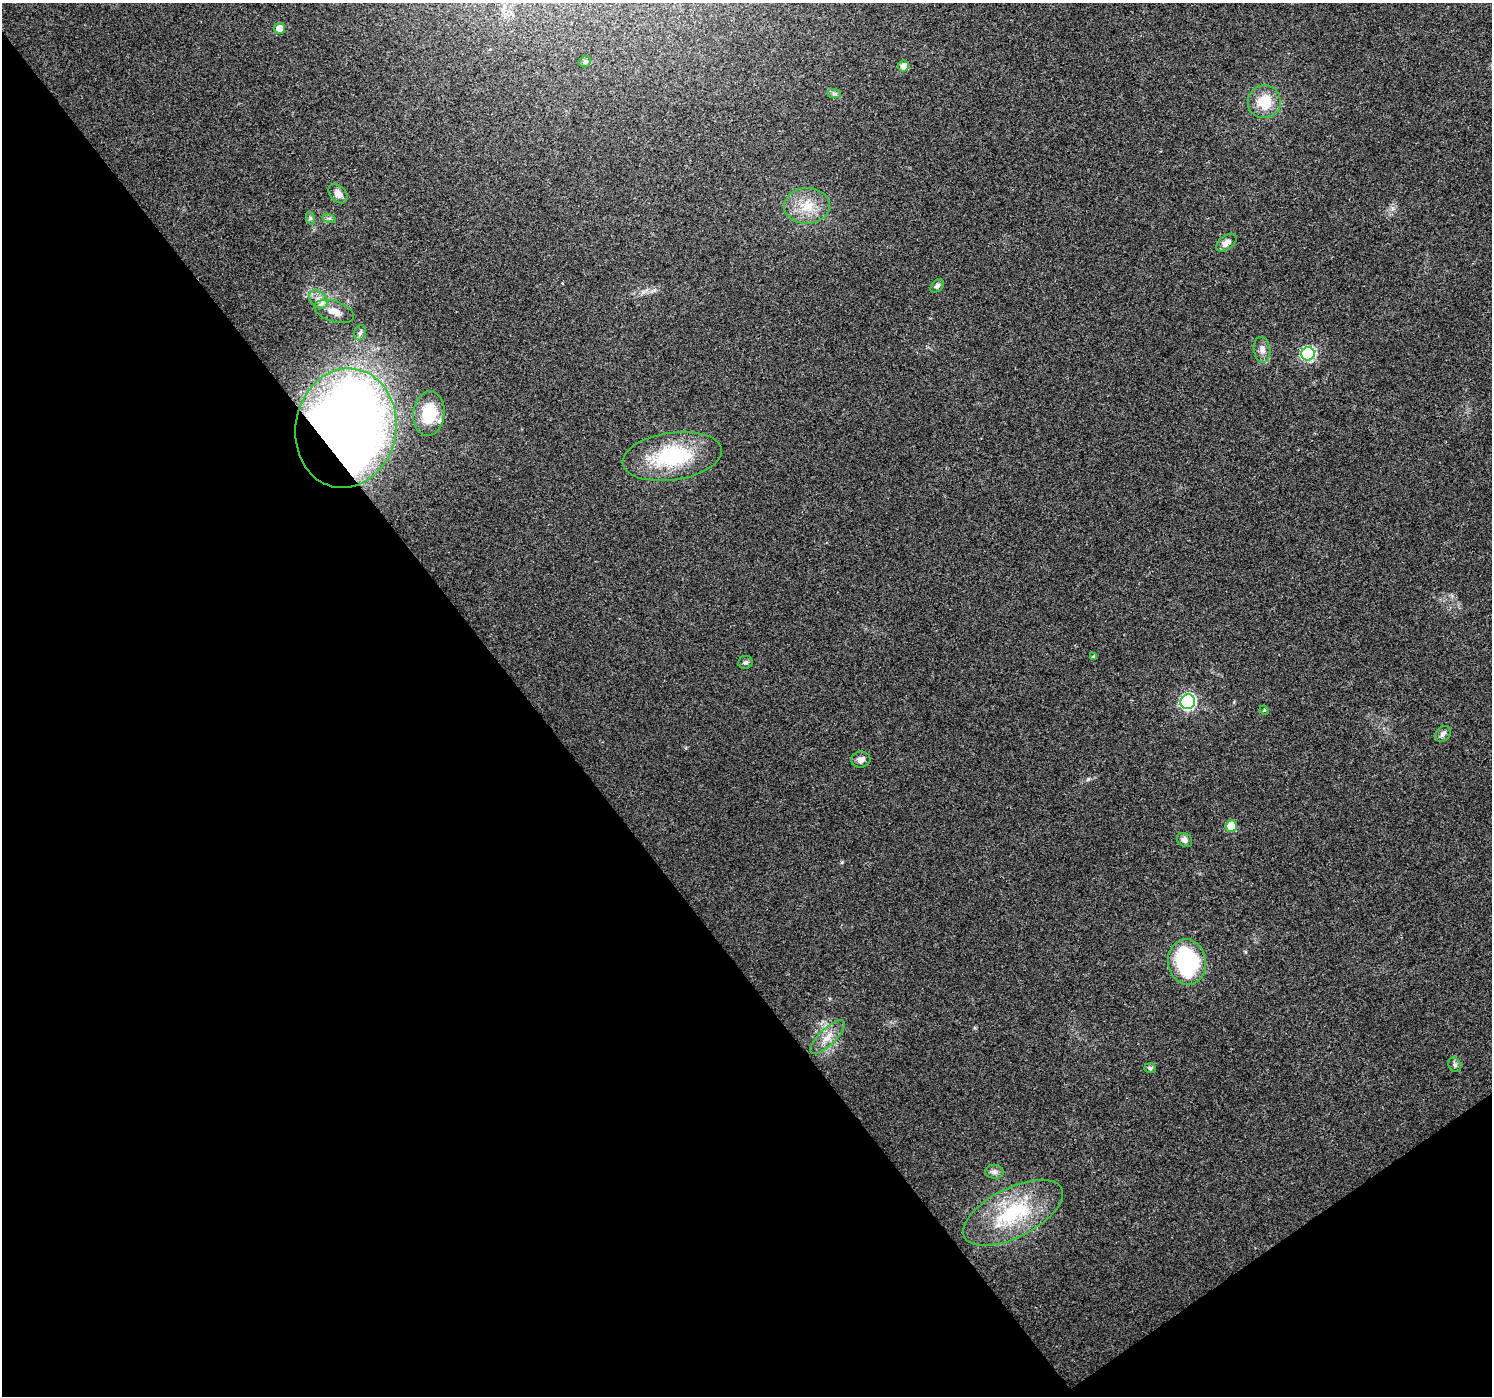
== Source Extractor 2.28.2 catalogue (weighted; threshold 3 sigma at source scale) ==
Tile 14 of 4 x 4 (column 2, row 4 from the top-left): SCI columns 1500-2989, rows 136-1529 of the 5974 x 5910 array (HDU 1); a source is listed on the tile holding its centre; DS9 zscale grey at full resolution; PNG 1494 x 1398 px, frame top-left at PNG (2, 3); each listed source drawn as its Kron ellipse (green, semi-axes under 4 px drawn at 4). Shown black and unused: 38% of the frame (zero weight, under 3 of 4 exposures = <1% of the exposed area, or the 3 px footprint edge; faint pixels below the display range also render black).
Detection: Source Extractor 2.28.2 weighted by HDU 2 'WHT'; one run over the whole footprint, this tile lists its part. Background 0.0123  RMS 0.0028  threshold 0.0126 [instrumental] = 3 sigma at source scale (4.5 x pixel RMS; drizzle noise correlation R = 1.50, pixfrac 1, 0.0396/0.0396 arcsec/px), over >= 5 px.
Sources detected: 35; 1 inside a brighter object's white glare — neither listed nor drawn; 1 inside a brighter listed object's ellipse — not listed separately; the other 33 listed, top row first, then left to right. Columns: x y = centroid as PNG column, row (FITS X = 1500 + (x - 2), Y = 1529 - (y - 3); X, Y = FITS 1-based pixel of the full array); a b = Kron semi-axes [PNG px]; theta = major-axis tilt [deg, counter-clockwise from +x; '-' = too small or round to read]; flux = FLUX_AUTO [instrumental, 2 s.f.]
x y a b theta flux
280 28 5 5 - 3
585 62 6 5 - 0.78
903 66 6 5 - 1.9
834 93 7 4 0 0.68
1264 102 16 16 - 6.9
338 194 11 7 -47 1.9
807 206 23 18 2 6.7
310 218 6 4 -72 0.45
329 218 6 4 -17 0.54
1226 243 12 7 37 1.9
937 286 8 5 43 0.81
319 299 11 7 -40 1.8
334 311 20 10 -18 3.5
360 333 8 5 71 0.7
1262 350 13 8 -81 1.8
1308 354 7 6 - 37
429 413 22 15 83 11
346 428 60 50 80 290
672 456 50 24 8 23
1093 657 4 4 - 0.53
745 662 7 6 - 0.62
1188 702 7 7 - 59
1264 710 5 4 - 0.29
1443 734 9 6 46 1.1
861 760 10 8 7 1.4
1231 826 5 5 - 7.3
1185 840 8 6 -36 1.1
1187 962 23 19 -82 31
827 1037 22 8 44 3.3
1455 1065 8 6 -62 0.64
1150 1068 6 5 - 0.69
994 1172 9 7 -3 1
1013 1213 54 24 27 21
Overlapping masked pixels (flux is a lower limit): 1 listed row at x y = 346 428